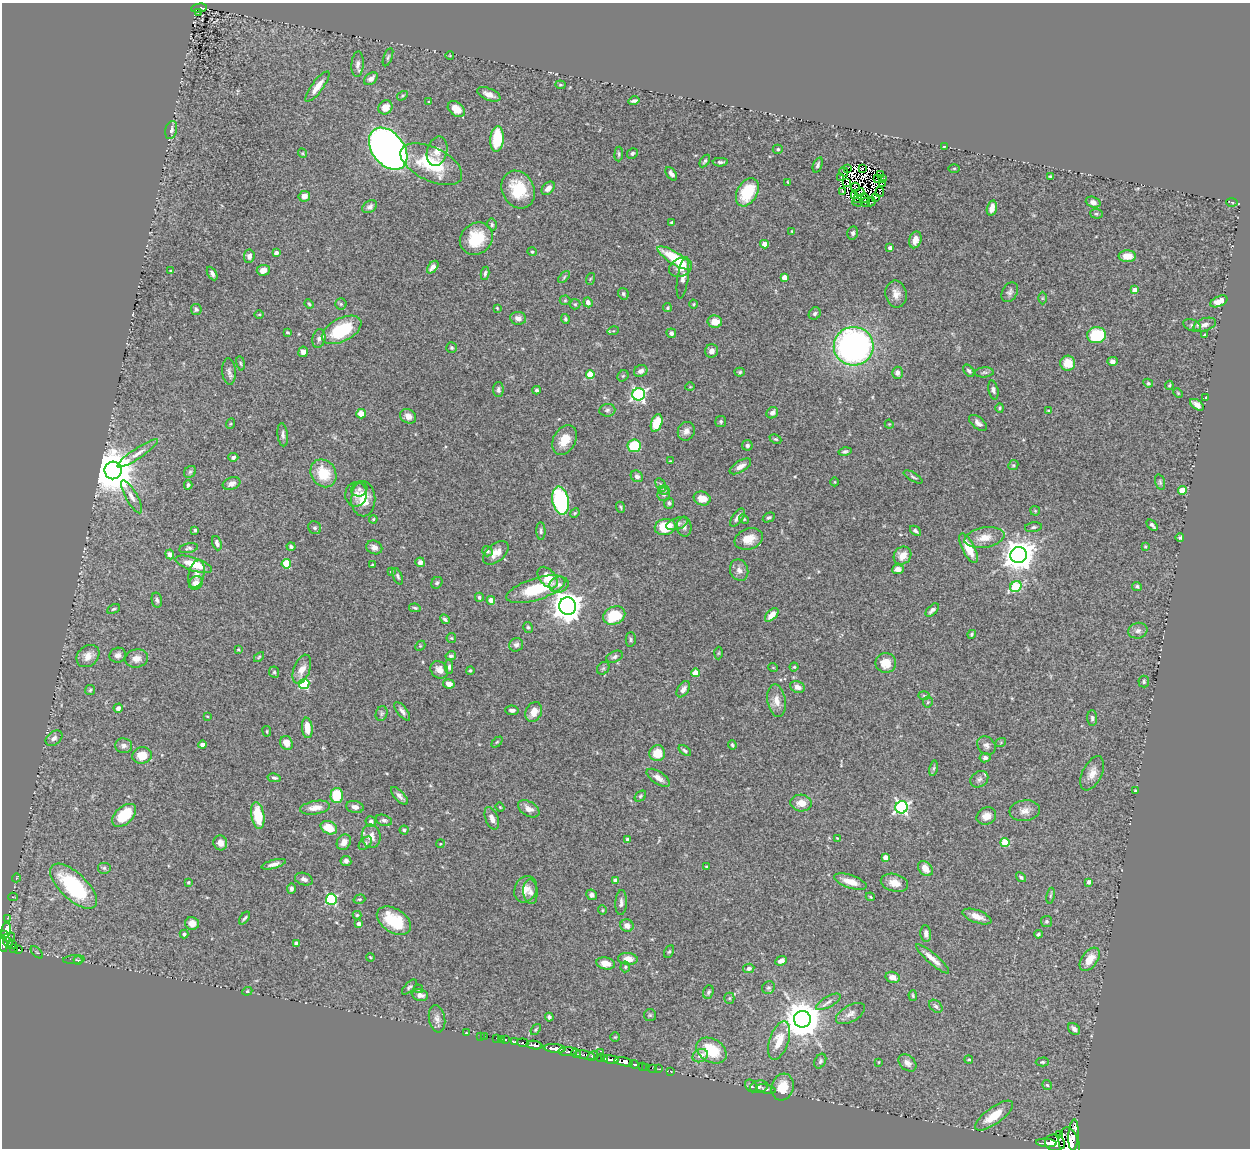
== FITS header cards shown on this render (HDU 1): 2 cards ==
NAXIS1  =                 1248
NAXIS2  =                 1146

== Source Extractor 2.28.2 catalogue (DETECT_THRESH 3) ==
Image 1248 x 1146 px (HDU 1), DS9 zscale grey, 1 PNG px = 1 image px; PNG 1252 x 1150 px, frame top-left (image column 1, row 1146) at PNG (2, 3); each listed source drawn as its Kron ellipse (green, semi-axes under 4 px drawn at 4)
Background 0.761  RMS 0.03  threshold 0.09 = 3 sigma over >= 5 px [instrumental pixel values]
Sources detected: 456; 11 with non-positive FLUX_AUTO (blend fragments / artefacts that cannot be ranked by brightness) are neither listed nor drawn; the other 445 listed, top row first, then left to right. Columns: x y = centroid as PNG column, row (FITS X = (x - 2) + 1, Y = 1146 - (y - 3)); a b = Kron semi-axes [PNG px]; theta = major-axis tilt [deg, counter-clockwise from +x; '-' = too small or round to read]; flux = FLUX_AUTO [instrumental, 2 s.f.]
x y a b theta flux
199 8 8 3 8 55
198 12 2 2 - 2.4
450 56 4 2 - 1.4
388 57 10 4 69 3.8
358 64 13 6 85 9.6
371 79 8 5 42 11
560 85 5 3 - 2.2
317 86 18 5 53 23
489 94 12 6 -22 15
402 96 6 3 32 2.4
429 101 3 2 - 1.2
634 101 5 3 - 5.4
385 107 7 6 - 21
456 109 9 6 -40 19
171 130 9 5 77 7.2
497 139 13 6 84 77
944 147 3 2 - 1.3
388 149 24 16 -52 1400
778 149 5 4 - 3.4
437 151 15 10 75 17
303 153 5 4 - 2.2
632 153 6 5 - 3.7
619 154 7 4 86 3.3
705 161 7 4 56 3.6
720 162 7 3 0 4.8
431 164 33 16 -26 120
818 165 8 4 69 4.3
848 168 3 2 - 0.56
862 168 4 2 - 2.5
954 168 5 3 - 1.8
844 172 5 3 - 1.9
671 174 7 4 -53 8.9
880 174 2 2 - 1.3
1050 176 3 2 - 2.1
841 177 4 2 - 2.1
877 179 3 2 - 1.7
883 179 4 2 - 1.9
788 183 4 2 - 2.2
847 183 3 2 - 2.9
883 183 3 3 - 6.3
855 187 4 3 - 0.67
548 188 8 5 48 10
518 190 19 16 -62 73
747 192 15 10 60 86
842 192 4 2 - 3.1
880 192 5 2 - 6.9
860 193 4 3 - 0.44
304 196 6 5 - 12
855 196 2 2 - 1.1
875 197 3 2 - 1.3
858 198 3 2 - 1.1
864 198 5 2 - 1.5
857 202 5 2 - 2.2
865 202 5 2 - 0.59
871 202 4 3 - 2.6
1093 202 7 5 -20 7.2
1232 202 5 3 - 2.4
370 207 8 5 34 6.9
992 208 8 4 75 16
1096 214 6 5 - 4
671 222 3 3 - 2.7
492 225 6 4 -78 3.5
792 231 3 3 - 1.4
853 233 7 5 78 4.9
476 239 17 15 40 67
915 240 8 6 72 14
764 244 4 4 - 35
890 248 4 4 - 5.5
532 252 4 4 - 2.4
276 253 4 4 - 8.7
249 256 6 5 - 7.5
1127 256 8 6 0 28
675 258 20 6 -31 97
433 267 7 4 51 13
680 267 12 9 24 20
263 270 6 5 - 16
171 271 4 3 - 2.7
212 273 7 4 -60 6.4
485 273 7 3 80 4.4
564 277 7 4 47 3.5
784 277 4 4 - 22
683 278 21 5 82 12
590 279 6 3 71 2.1
1135 290 4 4 - 26
1010 292 11 7 61 7.2
623 294 6 5 - 3.7
896 294 13 10 -80 17
1042 298 6 4 89 2.6
565 300 5 5 - 2.6
1219 301 9 5 25 16
588 302 5 4 - 8.5
309 304 5 4 - 2.7
341 304 5 5 - 3.5
575 304 5 5 - 2.7
694 304 4 3 - 1.8
497 308 4 2 - 1.7
667 308 4 4 - 2.6
196 309 5 5 - 4.1
259 314 5 3 - 1.8
815 314 6 5 - 5.3
518 318 8 6 -8 10
565 319 5 4 - 3.5
715 321 7 6 - 27
1192 325 9 5 -21 5.7
1205 325 12 6 17 10
342 330 21 11 28 110
613 331 6 3 17 2.4
287 332 4 3 - 2.6
671 333 5 4 - 6.8
1205 334 3 2 - 2.1
1097 335 9 8 - 110
319 338 9 6 78 6.7
854 346 20 19 - 670
451 348 5 5 - 3
712 351 7 6 - 11
303 352 5 5 - 7.2
1112 361 5 4 - 7
241 363 7 3 -80 2.9
1068 363 7 7 - 34
641 371 7 5 24 8.2
969 371 7 4 -50 4.5
229 372 13 6 -85 7.8
740 372 5 4 - 3
984 372 9 5 3 4.6
897 373 6 5 - 7.9
590 374 4 4 - 49
623 376 6 5 - 2.5
1148 383 5 4 - 2.6
1169 385 5 3 - 2.8
690 387 5 3 - 1.5
498 390 7 5 -90 5.7
537 390 4 3 - 2.9
993 390 10 4 -77 5.6
1178 393 5 4 - 2.2
639 394 6 6 - 430
1206 398 3 2 - 1.5
1197 405 8 4 -34 10
1000 408 5 4 - 2.5
607 410 8 6 6 4.9
1049 411 4 2 - 2.6
772 413 6 5 - 8.5
361 414 5 4 - 26
408 416 8 7 - 13
721 421 5 5 - 3.8
657 423 9 5 70 47
978 423 10 5 -40 8.8
230 424 5 3 - 2.4
889 424 5 3 - 1.8
686 431 9 8 - 11
283 435 12 5 -84 6.5
775 439 6 4 -25 2.8
565 440 16 11 60 31
747 445 5 5 - 5.6
634 446 7 6 - 69
845 452 7 4 12 3.8
138 453 24 5 34 16
233 457 5 4 - 5.6
670 461 3 3 - 1.6
1013 465 5 4 - 2.4
740 466 12 5 31 13
113 470 9 8 - 8400
190 472 6 5 - 3.7
323 473 15 12 -57 60
637 476 6 5 - 6.4
913 477 10 3 -30 3.6
835 482 4 3 - 1.6
1160 482 8 4 -75 3.6
231 484 9 6 21 9.3
188 485 4 3 - 3.8
661 485 7 4 -60 3.2
359 489 8 7 - 6.2
664 490 5 4 - 3.1
1182 490 4 4 - 57
356 494 12 10 80 15
664 494 7 6 - 7.7
132 497 18 6 -60 13
702 498 8 6 -19 23
363 499 17 12 90 41
561 501 14 8 -78 240
669 503 5 5 - 4.4
620 507 5 3 - 2.3
1035 511 5 4 - 2.3
575 513 5 4 - 2.4
769 517 6 4 28 3.8
737 518 10 5 54 9.7
373 519 4 3 - 2.2
744 519 5 3 - 2.1
677 524 11 5 18 8.9
1152 525 7 3 -47 5.2
665 527 10 8 10 68
684 527 10 7 -85 7.3
1033 527 8 5 7 4.7
315 528 7 6 - 4.6
195 530 4 3 - 3
541 531 9 4 -87 4.5
916 531 6 4 -39 4.8
984 537 20 10 10 28
1180 538 4 4 - 3.1
749 539 14 10 19 30
217 543 7 4 -70 6.2
291 547 4 4 - 3.7
374 547 8 6 -24 9.5
1145 547 4 3 - 2
189 548 9 5 11 3.9
969 548 16 6 -63 43
487 551 5 5 - 4.5
496 553 15 8 40 18
170 554 5 4 - 12
1019 555 8 8 - 3100
902 556 9 8 - 23
420 562 5 5 - 8.1
194 564 19 6 -18 45
286 564 4 4 - 83
372 565 3 3 - 2.5
898 569 6 4 4 12
739 570 11 9 -69 11
391 571 4 3 - 2.8
196 574 14 8 77 14
398 576 9 4 -67 4
548 577 12 7 -49 38
196 583 7 6 - 15
437 583 6 5 - 3.6
559 585 10 8 16 9.9
1016 586 6 5 - 100
1137 586 5 4 - 4.3
536 589 30 11 17 94
479 597 4 4 - 3.5
157 600 7 5 -77 5.1
491 600 4 4 - 16
568 606 9 8 - 2600
415 608 6 3 -11 3.3
114 609 7 4 26 2.9
932 610 8 4 45 8.8
614 615 11 8 23 81
772 615 8 5 45 20
445 619 5 3 - 4.6
528 627 5 4 - 3.6
1138 631 10 7 17 8.1
972 634 4 4 - 2.7
451 638 5 4 - 2.3
631 639 7 5 -89 3.5
516 645 7 6 - 7.4
420 646 6 4 44 2.9
238 649 4 3 - 2
719 653 6 4 88 2.4
118 655 8 7 - 9.8
88 656 12 10 42 18
451 656 5 4 - 4.7
259 657 6 3 45 2.2
615 657 9 5 23 5.2
137 658 12 9 10 15
886 663 10 10 - 28
449 667 7 4 89 4.6
773 667 5 3 - 1.6
794 667 4 4 - 2.2
603 668 7 5 43 3.6
302 669 15 8 70 21
439 670 9 8 - 17
470 670 4 4 - 3
274 672 6 5 - 3.5
695 673 4 4 - 31
1144 681 6 5 - 3.6
304 684 5 5 - 130
449 684 5 4 - 14
797 687 7 5 -22 11
683 689 9 5 56 9.4
90 690 5 5 - 3
924 696 6 4 -2 2.3
776 701 16 9 -80 20
928 702 5 5 - 2.7
118 708 4 4 - 8.9
512 710 7 4 -5 7.1
402 711 11 5 -51 7.5
534 712 10 7 65 20
382 714 7 5 72 4.1
207 716 3 2 - 1.3
1092 718 7 5 -88 4.5
307 728 10 5 -83 26
267 731 5 3 - 1.8
54 738 9 6 38 7.6
497 742 6 4 44 2.4
1001 742 5 3 - 1.8
286 743 7 6 - 18
202 745 4 4 - 16
732 745 5 3 - 3
986 745 10 8 -44 8.1
124 746 8 7 - 8.2
685 750 7 4 -38 3.7
657 753 8 7 - 32
142 755 10 8 10 32
985 758 6 4 11 4.9
933 768 8 4 81 3.4
1092 773 18 9 64 21
274 778 7 4 -9 4.7
658 778 13 6 -34 12
979 779 9 7 35 7.5
1135 790 3 2 - 1.7
337 795 7 6 - 64
399 796 11 5 -47 8.9
640 796 6 4 42 3
801 803 10 8 -6 20
355 807 9 6 -11 10
500 807 4 4 - 2
901 807 6 6 - 420
315 808 15 6 9 20
529 809 12 7 -31 14
1025 811 15 10 7 16
124 815 14 8 43 66
258 815 14 6 -80 64
986 816 10 8 27 17
492 818 12 6 -69 14
384 820 8 5 -19 5.3
371 822 5 5 - 5.4
329 828 8 6 -26 39
404 830 4 4 - 3.3
371 836 11 9 -84 19
837 838 4 3 - 1.5
627 839 4 4 - 4.5
344 842 8 6 55 13
1005 842 4 4 - 69
220 843 7 6 - 15
365 843 8 5 46 4.6
440 844 4 3 - 1.7
885 857 4 4 - 23
346 861 5 5 - 6.8
274 864 12 4 15 10
706 866 3 2 - 1.7
104 868 7 6 - 4.6
925 868 8 6 -49 23
1021 877 5 4 - 3.6
16 878 4 3 - 1.6
304 879 9 6 -18 8.5
616 881 4 4 - 17
188 882 3 3 - 2.2
850 882 17 6 -18 24
1089 882 4 4 - 8
894 883 14 8 -15 20
74 886 29 13 -43 210
291 888 5 4 - 6.3
526 889 13 11 67 17
530 892 12 7 -85 10
591 895 6 5 - 6.1
1051 896 8 4 80 3.3
13 897 4 4 - 2
870 897 5 3 - 2.2
331 899 5 5 - 200
359 899 6 4 17 3
621 903 12 5 87 7.4
602 910 4 4 - 2.1
357 915 4 4 - 2.7
977 916 15 6 -20 19
7 918 3 3 - 6.6
245 918 7 3 52 3.6
394 921 19 11 -33 81
1047 921 5 5 - 3.3
192 923 7 6 - 16
359 924 4 3 - 8
627 926 7 6 - 13
6 930 8 4 79 130
184 934 4 4 - 3.8
926 934 8 5 -85 8.9
1038 934 4 3 - 3.7
5 935 4 3 - 71
9 937 6 4 15 150
8 942 5 4 - 93
3 944 7 3 -81 410
12 944 3 3 - 30
296 944 4 4 - 5.8
14 948 4 3 - 73
18 949 3 3 - 47
669 951 6 4 61 3.1
37 952 7 3 -45 1.9
370 957 4 3 - 1.9
74 959 11 4 4 3.4
628 959 10 6 -6 19
932 959 21 5 -41 19
1090 959 13 8 55 31
78 960 4 3 - 2
781 961 6 4 26 11
606 963 9 6 -10 19
625 967 5 5 - 3.2
749 968 6 4 10 6
893 977 7 5 -16 15
409 987 9 4 45 4.1
768 988 7 6 - 3.9
418 989 4 4 - 2.2
247 991 5 4 - 2.7
708 992 7 5 68 4.3
420 995 8 6 -9 10
913 996 5 4 - 2.6
729 998 5 5 - 3.3
828 1002 14 5 29 8.4
936 1006 7 5 -44 4.8
850 1014 16 8 29 12
650 1015 6 6 - 3.5
549 1017 4 4 - 4.5
437 1019 14 8 -80 11
802 1019 8 8 - 5600
1074 1029 7 5 -43 9.3
536 1030 6 4 52 2.5
467 1033 3 2 - 3.1
481 1036 2 2 - 5.2
484 1036 3 2 - 2.5
615 1037 5 4 - 2.2
496 1038 2 2 - 5
501 1039 2 2 - 4.2
505 1040 3 3 - 42
779 1041 20 9 71 39
515 1042 3 3 - 53
523 1043 5 3 - 170
534 1045 8 3 -7 780
555 1048 11 4 -5 1200
567 1051 9 3 0 290
711 1051 16 11 -30 76
576 1053 5 3 - 240
600 1053 2 2 - 11
585 1055 10 3 -13 160
593 1056 6 4 28 130
700 1056 8 6 28 13
600 1057 3 2 - 15
605 1058 3 2 - 40
611 1059 8 3 -9 660
969 1059 4 4 - 2.7
820 1061 8 5 64 4.3
624 1062 9 4 -11 720
879 1062 3 2 - 1.5
1042 1062 7 4 0 3
907 1063 10 7 -41 10
634 1064 4 3 - 36
642 1066 2 2 - 6.4
646 1067 3 2 - 1.7
652 1068 2 2 - 8.8
659 1069 2 2 - 7.2
670 1071 3 2 - 7
1047 1085 5 5 - 2.7
751 1086 7 5 -47 5.1
759 1087 9 6 15 5.4
783 1087 14 11 72 34
766 1089 10 4 -10 4.1
994 1116 23 8 36 50
1059 1135 3 2 - 82
1073 1135 16 5 86 1600
1046 1143 10 3 -4 760
1055 1143 10 8 -18 1900
1069 1144 17 10 -76 3500
At the frame edge (FLAGS 8, measured only in part): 2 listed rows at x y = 3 944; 1069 1144
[11 non-positive-flux detections neither listed nor drawn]